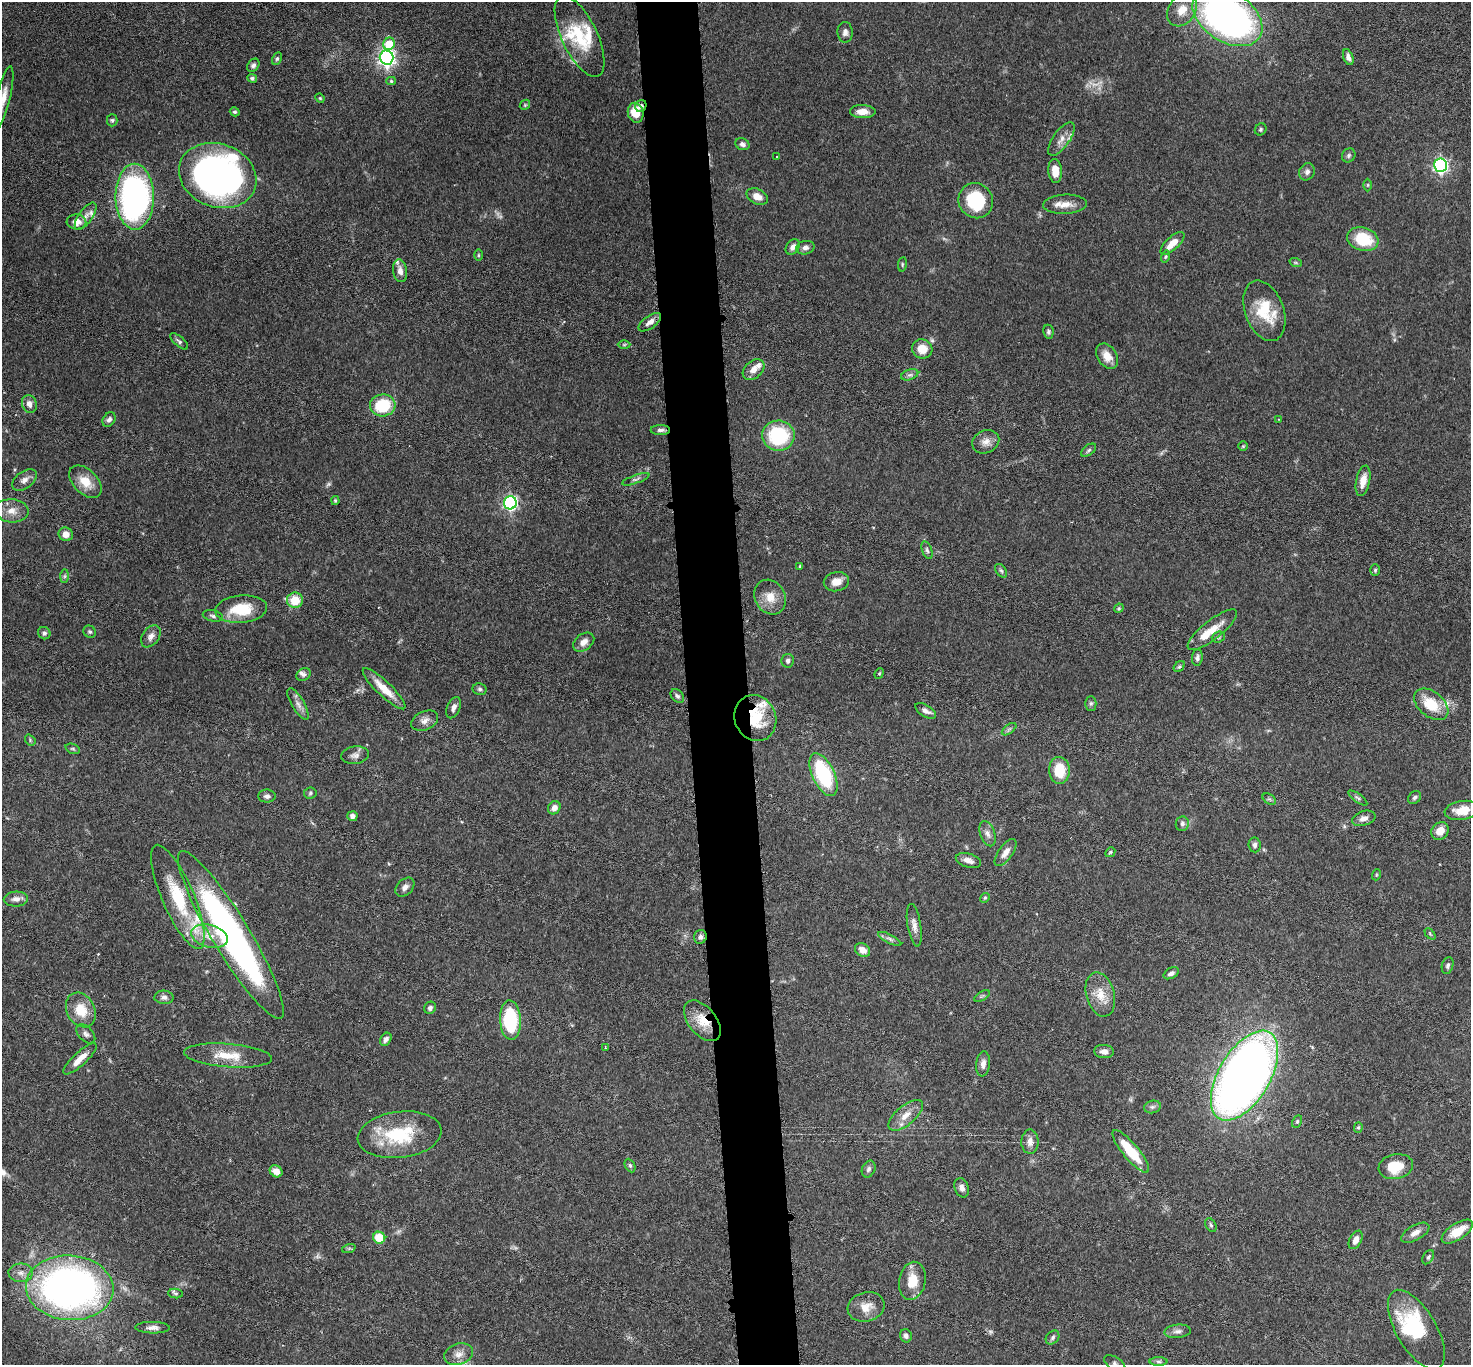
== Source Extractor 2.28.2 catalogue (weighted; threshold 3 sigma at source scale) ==
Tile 5 of 3 x 3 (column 2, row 2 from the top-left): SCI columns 1473-2941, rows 1530-2892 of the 4413 x 4384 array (HDU 1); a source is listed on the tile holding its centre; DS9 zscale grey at full resolution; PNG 1473 x 1367 px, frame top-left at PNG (2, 2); each listed source drawn as its Kron ellipse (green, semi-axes under 4 px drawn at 4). Shown black and unused: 4% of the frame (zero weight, under 3 of 6 exposures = <1% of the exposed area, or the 3 px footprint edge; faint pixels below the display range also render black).
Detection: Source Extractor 2.28.2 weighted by HDU 2 'WHT'; one run over the whole footprint, this tile lists its part. Background 0.0858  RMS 0.003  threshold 0.0122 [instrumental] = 3 sigma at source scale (4.09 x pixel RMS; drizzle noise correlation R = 1.36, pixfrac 0.8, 0.05/0.05 arcsec/px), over >= 5 px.
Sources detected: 203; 5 too faint to see at this stretch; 2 inside a brighter object's white glare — neither listed nor drawn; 11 inside a brighter listed object's ellipse — not listed separately; the other 185 listed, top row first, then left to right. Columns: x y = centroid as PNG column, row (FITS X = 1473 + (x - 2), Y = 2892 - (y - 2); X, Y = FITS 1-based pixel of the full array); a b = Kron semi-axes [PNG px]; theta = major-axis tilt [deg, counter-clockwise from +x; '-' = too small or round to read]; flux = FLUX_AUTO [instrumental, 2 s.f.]
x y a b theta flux
1182 10 18 13 56 4.5
1227 17 38 25 -33 150
845 32 10 7 -88 1.2
580 36 44 18 -65 12
389 44 6 6 - 7.5
387 57 7 7 - 110
1348 57 8 5 -70 1.2
277 59 6 4 63 0.48
253 65 7 5 52 0.77
252 78 5 4 - 0.54
391 81 5 4 - 0.44
3 98 33 7 77 3.4
320 98 5 4 - 0.33
525 105 5 4 - 0.36
641 106 6 5 - 0.84
235 112 5 4 - 0.51
863 112 13 6 -1 2.7
636 113 10 7 -76 4.8
112 120 6 5 - 0.53
1261 129 6 5 - 0.44
1061 139 19 8 54 2.3
742 144 7 5 -26 1
1349 155 7 6 - 0.59
777 157 2 2 - 0.23
1441 165 7 6 - 59
1055 171 12 7 -86 3.6
1307 172 9 7 64 1.1
218 175 40 31 -20 130
1368 185 6 4 90 0.38
757 196 11 7 -27 2.3
135 197 33 19 -90 90
976 201 18 17 - 15
1065 204 22 9 2 3.1
86 216 16 6 54 1.7
76 222 10 7 -4 2.3
1363 239 16 11 -17 11
1172 243 15 6 43 3.5
793 247 8 6 55 1.4
805 248 9 6 13 1.2
478 255 6 4 -90 0.35
1165 257 6 4 72 0.38
1296 263 6 4 -19 0.41
902 264 7 3 82 0.36
400 271 11 7 -82 1.7
1264 311 31 19 -70 10
650 322 13 6 36 1.7
1048 332 7 5 -79 0.58
179 341 11 4 -41 0.72
624 345 6 4 1 0.37
922 349 10 9 - 4.1
1107 356 14 9 -56 3
754 370 12 8 41 2.2
910 375 9 5 18 0.8
29 404 9 7 -69 1.7
383 405 13 11 7 12
109 419 8 6 55 0.9
1279 419 3 2 - 0.19
660 430 10 5 0 0.86
778 436 16 15 - 18
986 442 14 11 24 2.3
1243 446 4 4 - 0.35
1088 450 9 5 38 0.61
636 479 14 3 19 0.71
24 480 14 8 36 1.6
1363 481 15 7 78 3.2
85 482 19 12 -45 4.8
335 500 4 3 - 0.35
510 503 6 6 - 56
12 511 17 11 -5 3.2
66 534 7 6 - 2.1
927 550 9 5 -71 0.72
800 566 3 3 - 0.32
1375 570 6 5 - 0.42
1001 571 8 5 -53 0.56
65 576 7 4 89 0.46
836 582 12 9 12 2.8
770 597 18 15 -59 4.3
295 600 8 7 - 6.1
1119 608 5 4 - 0.29
241 609 26 13 5 9.9
213 616 10 5 -12 0.81
1212 630 30 9 38 4.6
90 632 6 5 - 0.59
44 633 6 6 - 0.74
151 636 12 8 54 1.7
1218 637 7 5 21 0.48
584 642 12 8 36 2
1197 658 8 5 83 0.83
788 661 7 6 - 0.93
1179 666 6 4 48 0.45
879 673 6 4 68 0.33
304 674 8 6 33 0.69
384 689 28 7 -44 5.1
480 689 7 6 - 0.59
677 696 8 5 -48 0.79
1091 703 7 5 -90 0.55
298 704 18 6 -60 1.6
1431 704 19 12 -40 7.7
454 708 11 6 67 1.4
926 711 12 5 -31 1.1
755 718 23 20 -65 11
425 721 14 9 24 1.7
1009 729 8 4 37 0.61
30 740 6 4 -51 0.43
73 749 7 5 -18 0.44
355 755 14 8 7 1.4
1059 770 13 10 -87 7.5
824 775 23 11 -65 23
310 793 6 5 - 0.47
267 796 9 6 0 0.93
1415 797 7 5 45 0.69
1358 798 11 3 -36 0.59
1269 799 7 4 -32 0.56
554 808 7 6 - 1.6
1462 810 18 9 9 4.5
352 816 5 5 - 0.95
1364 818 12 7 18 1.5
1182 824 7 6 - 0.93
1440 831 9 8 - 3
988 834 13 7 -71 1.5
1255 845 7 6 - 0.93
1110 852 5 4 - 0.38
1006 853 16 7 55 2
968 860 13 6 -17 1.5
1376 875 5 3 - 0.26
405 887 11 7 45 1.4
178 897 56 16 -67 16
985 898 5 4 - 0.34
16 899 12 7 2 1.6
914 925 21 6 -81 2
1430 934 6 4 -46 0.36
231 935 97 18 -59 100
209 936 19 11 -15 4.5
700 937 7 6 - 0.93
890 939 13 4 -27 0.91
863 950 8 6 -34 2.2
1448 966 8 5 73 0.62
1171 973 8 5 29 0.99
1100 994 22 14 -74 4.8
982 996 9 3 32 0.44
164 997 9 6 -2 0.99
430 1008 6 5 - 0.9
81 1010 18 14 -62 6.4
510 1020 20 10 -87 19
702 1021 24 13 -50 5.9
86 1034 11 7 -45 1.1
386 1039 7 5 60 0.98
605 1048 3 3 - 0.3
1104 1051 10 6 -6 1.4
228 1055 44 11 -4 7.1
80 1059 22 6 43 3.2
983 1064 13 7 84 1.7
1245 1076 50 25 59 250
1152 1107 8 6 14 0.77
906 1115 21 9 40 3.4
1297 1121 7 4 63 0.45
1358 1127 5 4 - 0.38
400 1135 42 23 7 17
1030 1142 12 8 89 2
1131 1151 27 8 -50 10
630 1165 7 5 -64 0.51
1396 1167 17 12 11 7.3
869 1169 9 6 66 0.91
276 1171 7 5 -36 2.2
962 1188 10 7 -69 1.2
1211 1225 7 5 -60 0.53
1457 1232 18 8 32 5.2
1415 1233 15 7 30 2
379 1238 6 6 - 7.6
1356 1240 10 6 63 1.9
349 1248 7 4 19 0.44
1428 1257 8 5 59 0.55
21 1273 12 9 -2 2
912 1281 19 13 79 5.7
70 1288 44 32 -4 140
176 1294 7 4 -7 0.53
866 1307 19 14 15 3.6
153 1328 17 6 -1 1.5
1416 1330 45 20 -60 18
1178 1331 13 6 5 1.2
906 1336 7 6 - 0.88
1053 1337 8 6 48 0.68
459 1354 15 10 19 2.4
1159 1361 9 4 0 0.62
1115 1364 12 6 -34 1
Overlapping masked pixels (flux is a lower limit): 3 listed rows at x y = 641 106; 755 718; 702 1021
Isophote crosses this tile's border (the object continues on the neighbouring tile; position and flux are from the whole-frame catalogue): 3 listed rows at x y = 1227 17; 3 98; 1115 1364